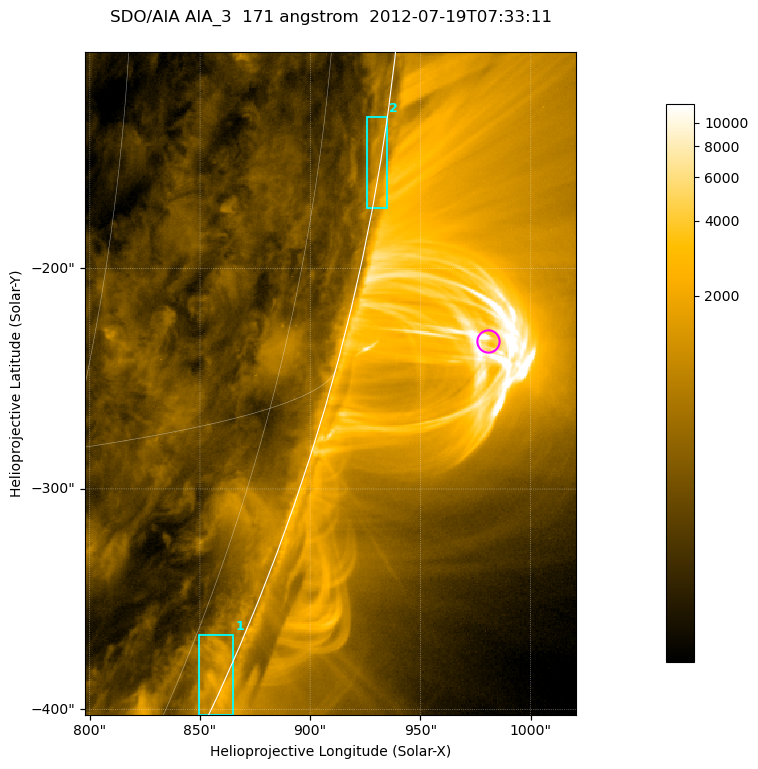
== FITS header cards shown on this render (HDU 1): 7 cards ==
TELESCOP= 'SDO/AIA '           / For AIA: SDO/AIA
INSTRUME= 'AIA_3   '           / For AIA: AIA_ATA1, AIA_ATA2, AIA_ATA3 or AIA_AT
WAVELNTH=                  171 / [angstrom] Wavelength
WAVEUNIT= 'angstrom'           / Wavelength unit: angstrom
DATE-OBS= '2012-07-19T07:33:11.344' / [ISO] Date when observation started; ISO 8
CTYPE1  = 'HPLN-TAN'           / CTYPE1; Typically HPLN
CTYPE2  = 'HPLT-TAN'           / CTYPE2; Typically HPLT

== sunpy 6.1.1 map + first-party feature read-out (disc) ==
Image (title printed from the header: SDO/AIA AIA_3  171 angstrom  2012-07-19T07:33:11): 371 x 501 px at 0.599 arcsec/px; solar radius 944 arcsec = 1575 px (partial field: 1.2% of the solar disc is inside the frame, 48% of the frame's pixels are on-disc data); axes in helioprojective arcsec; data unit not stated in the header (colour bar unlabelled)
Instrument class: DISC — disc imager (sunpy class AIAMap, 171 A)
Bright regions (active regions / flare kernels): reference = the on-disc median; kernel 3 px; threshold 5 sigma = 665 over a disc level ~297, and >= 1.15x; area >= 185 px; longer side >= 4 px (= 2.4 arcsec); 2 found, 2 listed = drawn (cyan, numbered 1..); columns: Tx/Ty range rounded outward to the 2 arcsec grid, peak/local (2 s.f.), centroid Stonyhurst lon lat
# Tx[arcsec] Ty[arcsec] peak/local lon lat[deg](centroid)
1 848..866 -404..-366 6.9 +81 -23
2 924..936 -174..-130 5.9 +85 -9
Off-limb structures (1.02-1.3 R_sun): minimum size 92 px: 3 found; the strongest spans PA ~250..260 deg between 1.02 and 1.14 R_sun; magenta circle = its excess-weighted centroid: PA ~255 deg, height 1.07 R_sun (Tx ~980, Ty ~-232 arcsec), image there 4.9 x the reference